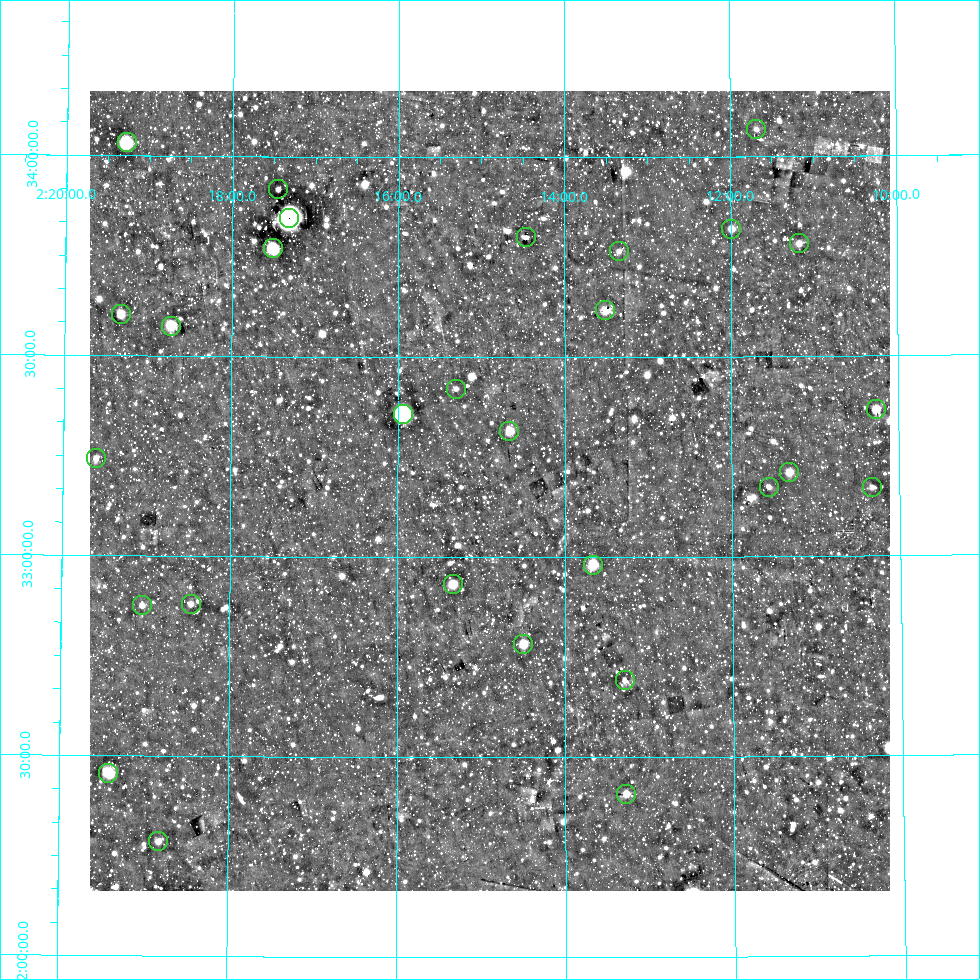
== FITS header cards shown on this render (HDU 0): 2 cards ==
NAXIS1  =                  800
NAXIS2  =                  800

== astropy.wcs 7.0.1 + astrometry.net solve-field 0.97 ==
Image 800 x 800 px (HDU 0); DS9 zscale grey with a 90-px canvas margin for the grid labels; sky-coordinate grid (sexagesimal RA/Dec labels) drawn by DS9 from the SOLVED WCS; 29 Tycho-2 reference stars matched to detected sources circled (green)
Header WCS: RA---AIT/DEC--AIT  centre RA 02:14:54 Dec +33:10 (33.72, +33.17 deg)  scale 9 arcsec/px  FOV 120.0' x 120.0'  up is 0 deg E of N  parity normal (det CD < 0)
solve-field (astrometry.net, Tycho-2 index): SOLVED blind (the header's WCS was not the basis of the solution)
Solved WCS: RA---TAN-SIP/DEC--TAN-SIP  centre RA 02:14:54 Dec +33:10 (33.72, +33.17 deg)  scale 9 arcsec/px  FOV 120.0' x 120.0'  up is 0 deg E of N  parity normal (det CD < 0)
Header WCS and blind solve agree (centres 1.2 arcsec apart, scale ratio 1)
Tycho-2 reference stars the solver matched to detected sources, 29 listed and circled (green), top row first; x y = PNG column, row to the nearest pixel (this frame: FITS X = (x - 90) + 1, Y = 800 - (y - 91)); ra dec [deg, ICRS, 3 dp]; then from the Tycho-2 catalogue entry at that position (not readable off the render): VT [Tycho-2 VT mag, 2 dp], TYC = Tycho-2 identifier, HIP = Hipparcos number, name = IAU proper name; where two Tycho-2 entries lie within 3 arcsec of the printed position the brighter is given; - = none
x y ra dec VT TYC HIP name
756 129 32.920 +34.069 10.41 2317-485-1 - -
127 142 34.821 +34.033 7.99 2318-764-1 10820 -
278 189 34.362 +33.919 10.07 2318-628-1 - -
289 218 34.329 +33.847 4.00 2318-1875-1 10670 -
731 229 32.998 +33.820 9.74 2317-75-1 - -
526 237 33.617 +33.800 10.30 2317-97-1 - -
799 243 32.794 +33.782 9.31 2317-79-1 10202 -
273 248 34.375 +33.771 8.19 2318-59-1 10684 -
619 251 33.336 +33.766 10.41 2317-43-1 - -
605 310 33.377 +33.617 8.63 2313-1351-1 - -
121 314 34.832 +33.604 8.22 2314-1642-1 10823 -
171 326 34.680 +33.576 8.86 2314-888-1 - -
456 389 33.826 +33.422 10.24 2314-1706-1 - -
876 409 32.567 +33.365 8.03 2313-1835-1 10130 -
403 414 33.985 +33.359 5.25 2314-1819-1 10559 -
509 431 33.666 +33.316 8.71 2313-718-1 10450 -
96 458 34.902 +33.243 9.32 2314-828-1 - -
789 472 32.828 +33.211 10.00 2313-1019-1 - -
769 487 32.891 +33.174 9.91 2313-838-1 - -
872 487 32.582 +33.171 10.87 2313-1079-1 - -
593 565 33.417 +32.981 8.61 2313-1500-1 10373 -
453 584 33.835 +32.934 8.86 2314-994-1 - -
191 604 34.614 +32.881 10.69 2314-1280-1 - -
142 605 34.760 +32.876 10.57 2314-1176-1 - -
523 644 33.624 +32.784 8.77 2313-1216-1 - -
625 680 33.324 +32.692 10.19 2313-150-1 - -
108 773 34.854 +32.457 9.25 2314-407-1 - -
626 794 33.320 +32.409 10.05 2313-891-1 - -
158 841 34.705 +32.287 10.02 2314-419-1 - -